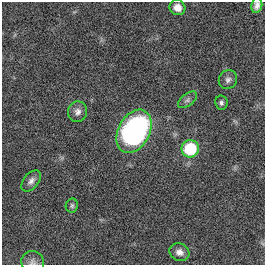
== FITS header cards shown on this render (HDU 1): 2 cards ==
NAXIS1  =                  263
NAXIS2  =                  263

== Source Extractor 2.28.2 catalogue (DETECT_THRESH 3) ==
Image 263 x 263 px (HDU 1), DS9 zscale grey, 1 PNG px = 1 image px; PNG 267 x 267 px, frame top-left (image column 1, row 263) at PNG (2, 2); each listed source drawn as its Kron ellipse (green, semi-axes under 4 px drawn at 4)
Background 0.00182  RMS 0.031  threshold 0.0921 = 3 sigma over >= 5 px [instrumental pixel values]
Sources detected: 12; all 12 listed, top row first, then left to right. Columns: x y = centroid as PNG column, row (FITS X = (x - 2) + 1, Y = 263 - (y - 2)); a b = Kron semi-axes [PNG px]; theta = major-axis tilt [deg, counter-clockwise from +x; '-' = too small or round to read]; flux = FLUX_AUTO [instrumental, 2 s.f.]
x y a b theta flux
257 5 7 5 78 9
177 7 8 7 - 21
228 79 10 9 - 8.7
187 100 11 6 38 7.2
221 103 7 6 - 5.7
78 112 10 9 - 11
134 131 23 16 62 540
190 149 8 8 - 110
31 181 12 7 50 11
72 206 7 6 - 4.5
179 252 10 8 -27 12
32 262 11 11 - 9.8
At the frame edge (FLAGS 8, measured only in part): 2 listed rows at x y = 257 5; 32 262